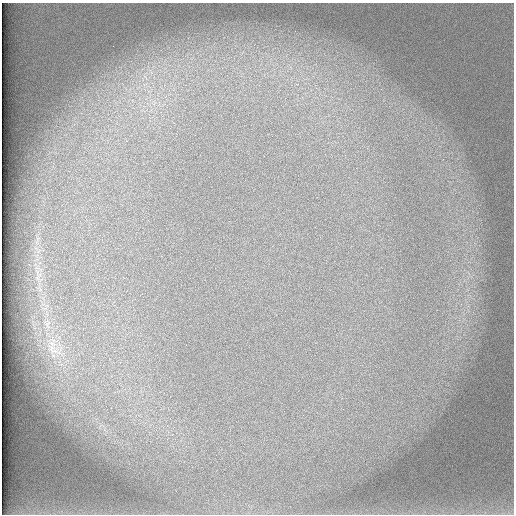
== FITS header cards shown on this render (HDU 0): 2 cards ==
NAXIS1  =                  512 /
NAXIS2  =                  512 /

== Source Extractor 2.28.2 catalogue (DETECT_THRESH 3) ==
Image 512 x 512 px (HDU 0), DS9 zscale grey, 1 PNG px = 1 image px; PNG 516 x 516 px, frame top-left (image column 1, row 512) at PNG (2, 3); no overlay
Background 101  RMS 3.2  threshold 9.45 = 3 sigma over >= 5 px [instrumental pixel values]
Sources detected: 3; all 3 listed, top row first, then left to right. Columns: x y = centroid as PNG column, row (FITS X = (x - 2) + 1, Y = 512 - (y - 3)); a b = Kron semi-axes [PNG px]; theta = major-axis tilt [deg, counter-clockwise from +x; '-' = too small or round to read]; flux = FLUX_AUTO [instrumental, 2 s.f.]
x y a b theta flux
38 275 19 9 -88 2900
47 324 12 10 61 1900
52 349 16 8 -80 2700